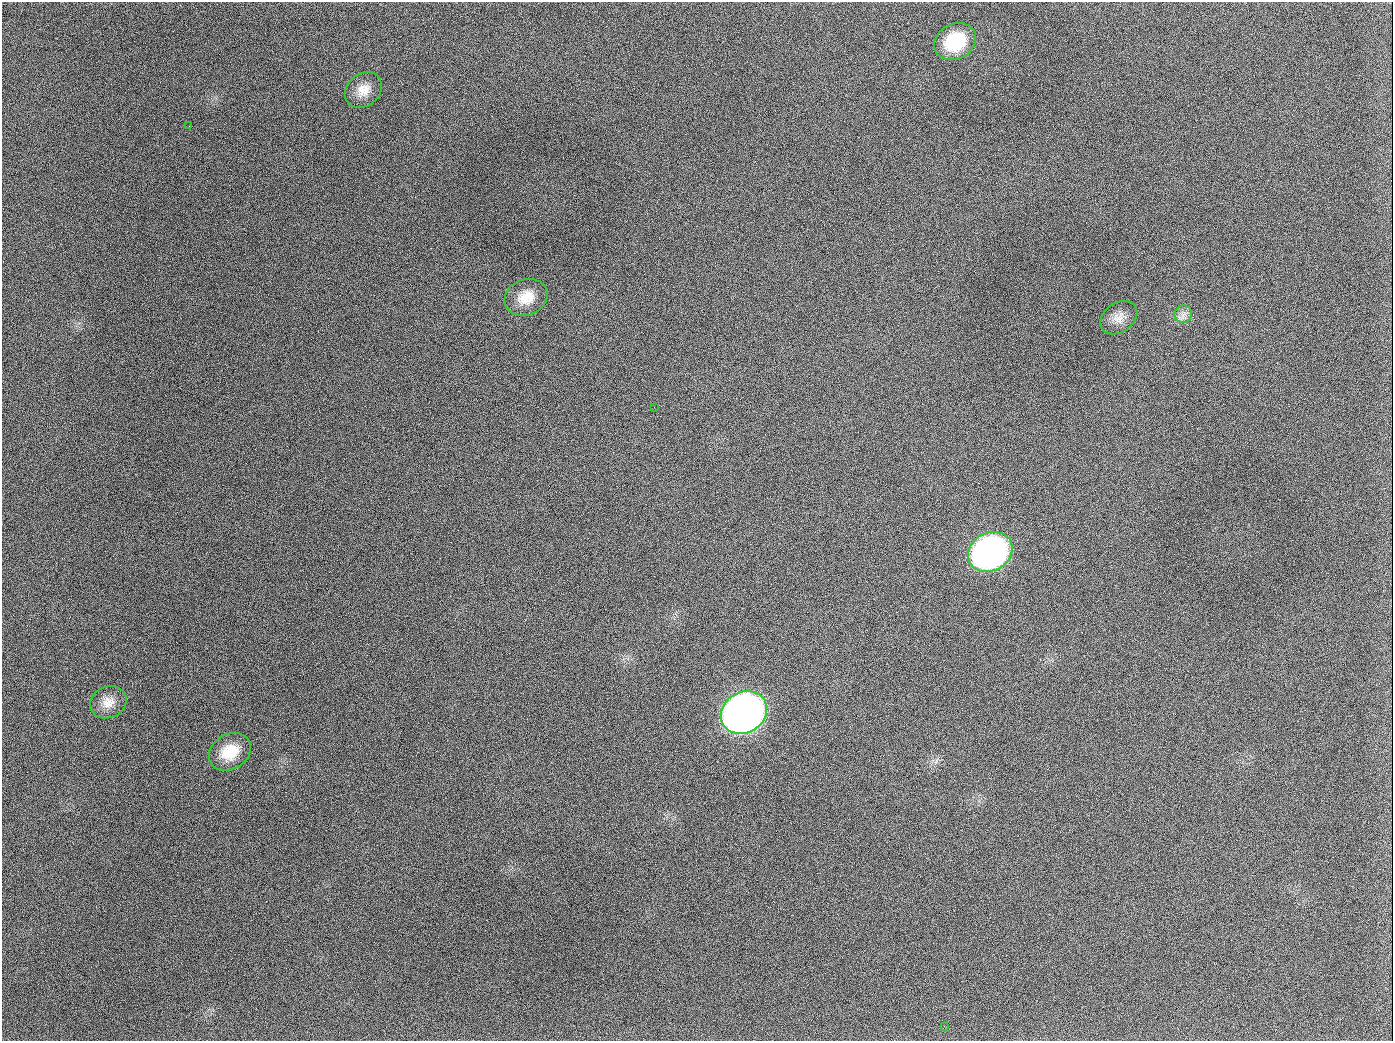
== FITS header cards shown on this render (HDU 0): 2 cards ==
NAXIS1  =                 1391
NAXIS2  =                 1039

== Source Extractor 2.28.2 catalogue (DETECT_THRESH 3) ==
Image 1391 x 1039 px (HDU 0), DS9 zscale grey, 1 PNG px = 1 image px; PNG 1395 x 1043 px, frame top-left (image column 1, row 1039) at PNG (2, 2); each listed source drawn as its Kron ellipse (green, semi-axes under 4 px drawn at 4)
Background 1770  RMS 76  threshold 228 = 3 sigma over >= 5 px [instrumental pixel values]
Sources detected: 12; all 12 listed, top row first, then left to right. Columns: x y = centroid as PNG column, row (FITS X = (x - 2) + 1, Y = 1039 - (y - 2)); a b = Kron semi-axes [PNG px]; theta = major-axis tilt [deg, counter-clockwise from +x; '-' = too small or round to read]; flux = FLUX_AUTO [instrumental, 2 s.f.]
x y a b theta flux
955 42 22 17 28 2.5e+05
363 90 20 16 41 8.0e+04
189 126 2 2 - 5.4e+03
526 297 22 18 22 1.1e+05
1183 314 9 8 - 3.0e+04
1119 318 20 14 35 5.9e+04
654 407 2 2 - 3.4e+03
990 552 23 19 29 2.0e+06
108 702 19 15 25 7.2e+04
744 713 24 20 33 4.5e+06
230 752 22 17 32 1.5e+05
944 1026 3 2 - 4.8e+03